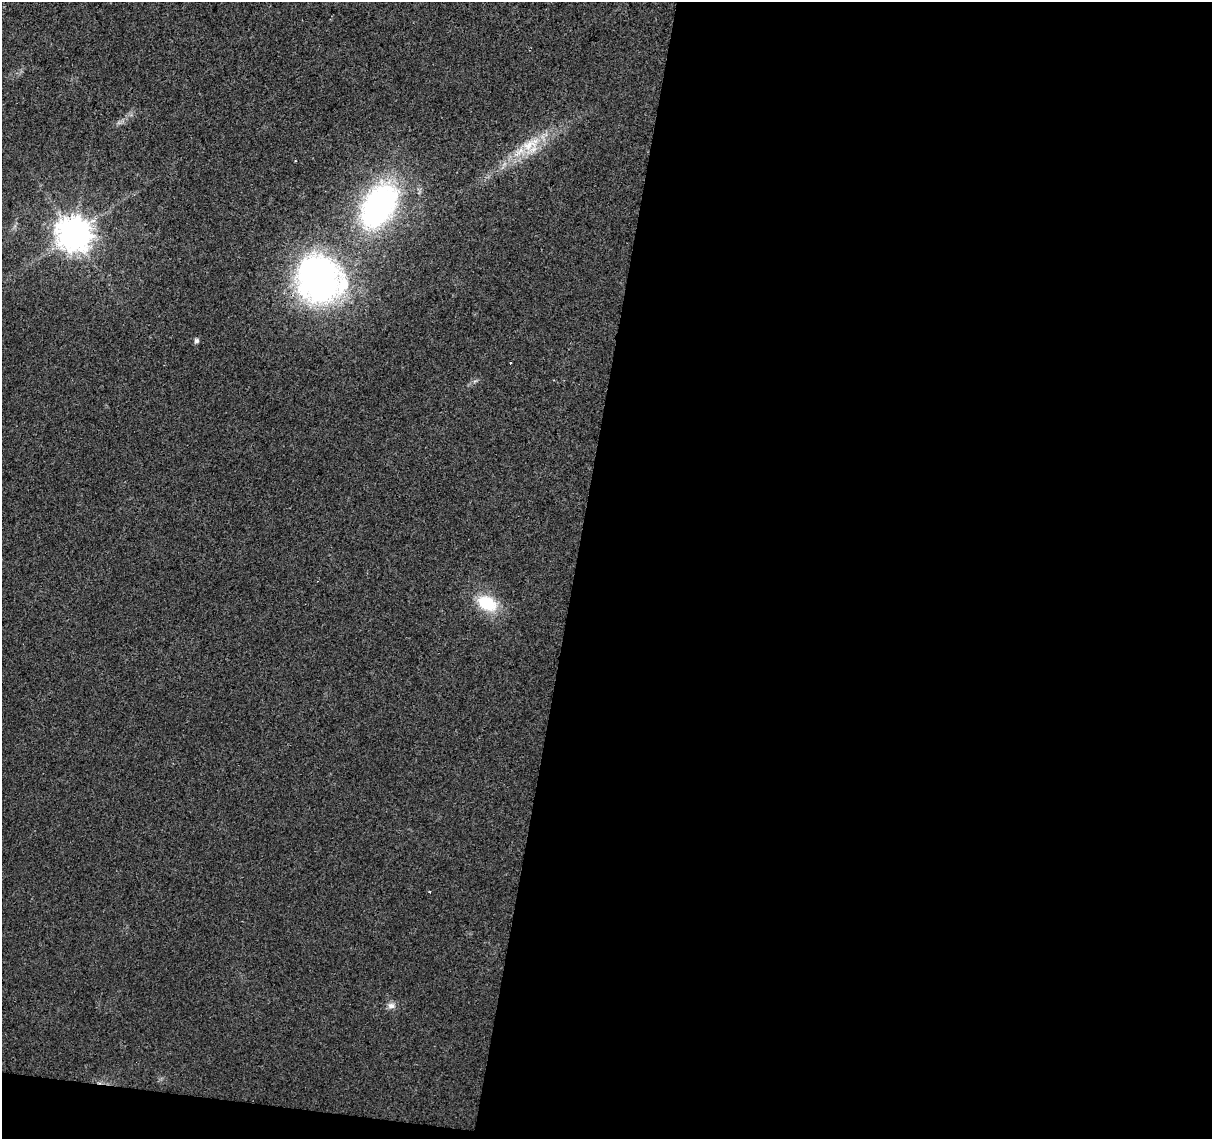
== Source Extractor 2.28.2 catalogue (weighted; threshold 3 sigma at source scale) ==
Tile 16 of 4 x 4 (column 4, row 4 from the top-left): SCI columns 3630-4839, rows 226-1362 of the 4847 x 5057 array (HDU 1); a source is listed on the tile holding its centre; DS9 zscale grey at full resolution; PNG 1214 x 1141 px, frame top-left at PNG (2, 2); no overlay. Shown black and unused: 54% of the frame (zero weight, under 2 of 3 exposures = <1% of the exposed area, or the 3 px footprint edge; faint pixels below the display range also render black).
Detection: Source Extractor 2.28.2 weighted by HDU 2 'WHT'; one run over the whole footprint, this tile lists its part. Background 0.0273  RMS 0.0063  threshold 0.0285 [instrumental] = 3 sigma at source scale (4.5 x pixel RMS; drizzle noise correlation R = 1.50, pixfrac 1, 0.0396/0.0396 arcsec/px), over >= 5 px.
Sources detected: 9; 1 cosmic-ray / hot-pixel residue — not listed; the other 8 listed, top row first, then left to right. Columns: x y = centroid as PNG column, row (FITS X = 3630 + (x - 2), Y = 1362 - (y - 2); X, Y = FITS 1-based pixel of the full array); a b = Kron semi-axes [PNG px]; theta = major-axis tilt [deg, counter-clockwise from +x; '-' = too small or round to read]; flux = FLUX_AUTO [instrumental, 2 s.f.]
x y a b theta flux
529 145 26 14 31 18
379 206 44 27 57 170
73 234 10 10 - 1300
319 279 50 43 -52 230
196 341 5 4 - 2.2
510 363 3 3 - 1.2
487 603 22 15 -28 27
391 1006 9 8 - 3.2